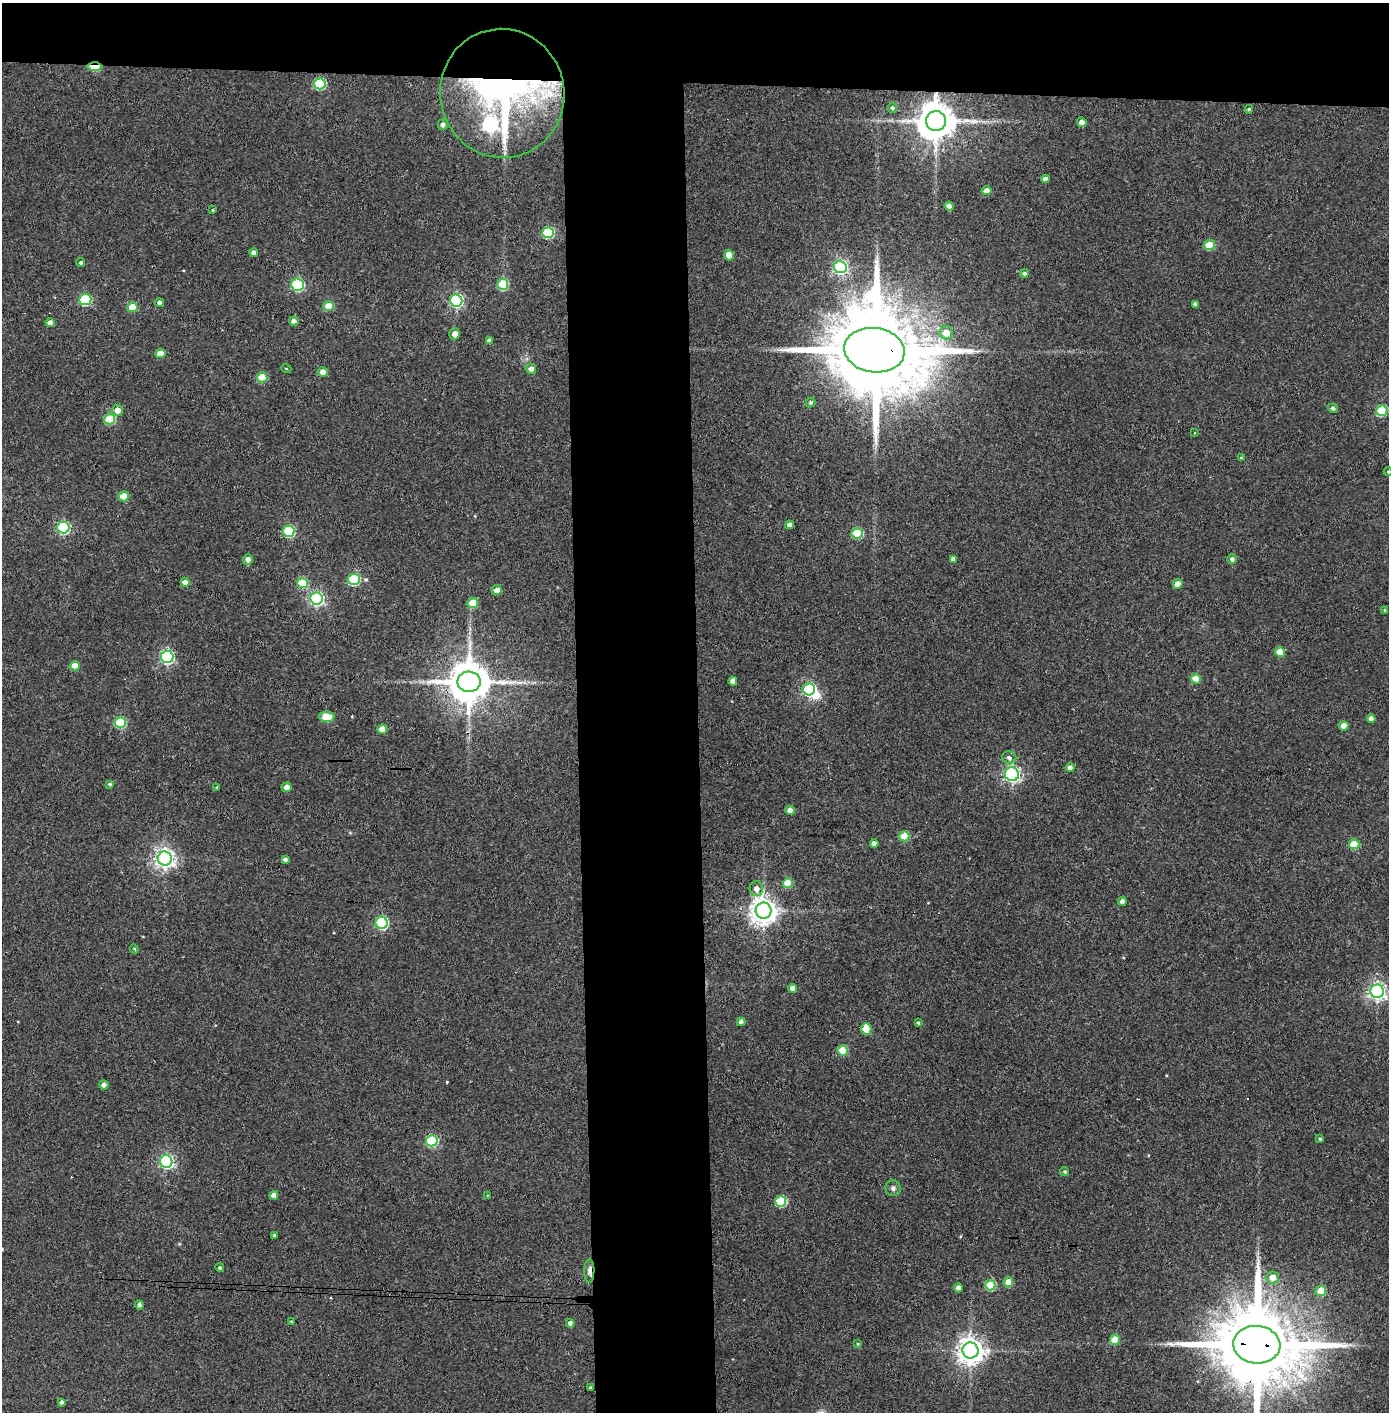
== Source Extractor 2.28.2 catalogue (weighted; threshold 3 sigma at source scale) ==
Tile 2 of 3 x 3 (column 2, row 1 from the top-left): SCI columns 1468-2854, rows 2826-4235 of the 4321 x 4242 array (HDU 1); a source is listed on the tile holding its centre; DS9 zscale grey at full resolution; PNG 1391 x 1414 px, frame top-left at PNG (2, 3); each listed source drawn as its Kron ellipse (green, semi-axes under 4 px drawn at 4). Shown black and unused: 14% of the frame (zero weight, under 3 of 4 exposures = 6% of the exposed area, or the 3 px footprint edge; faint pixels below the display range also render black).
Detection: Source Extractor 2.28.2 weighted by HDU 2 'WHT'; one run over the whole footprint, this tile lists its part. Background 0.0668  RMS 0.0057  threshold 0.0258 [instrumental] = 3 sigma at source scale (4.5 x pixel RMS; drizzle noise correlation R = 1.50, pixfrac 1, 0.05/0.05 arcsec/px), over >= 5 px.
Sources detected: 129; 1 inside a brighter object's white glare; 3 cosmic-ray / hot-pixel residue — neither listed nor drawn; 1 inside a brighter listed object's ellipse — not listed separately; the other 124 listed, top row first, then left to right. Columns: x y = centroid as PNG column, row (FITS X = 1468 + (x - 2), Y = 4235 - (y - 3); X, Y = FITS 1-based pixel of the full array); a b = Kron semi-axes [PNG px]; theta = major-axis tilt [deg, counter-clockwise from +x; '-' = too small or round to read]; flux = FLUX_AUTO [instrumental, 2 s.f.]
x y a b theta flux
95 66 7 3 1 25
320 84 6 5 - 47
502 93 64 62 -79 210
892 108 5 4 - 1
1249 109 4 4 - 0.89
936 121 10 10 - 1600
1082 122 5 4 - 3.6
443 125 5 5 - 1.9
1045 179 4 4 - 2.7
987 191 5 4 - 3.9
949 206 4 4 - 3.8
213 210 3 3 - 0.57
548 233 6 5 - 46
1209 245 5 5 - 20
254 253 4 4 - 2.3
729 255 5 4 - 7
81 263 4 4 - 1
840 267 6 6 - 130
1025 273 4 4 - 1.4
503 284 5 5 - 34
297 285 6 6 - 60
85 299 6 5 - 55
456 301 6 6 - 110
159 302 4 4 - 1.5
1195 304 4 4 - 1.8
329 306 5 5 - 14
132 307 5 5 - 15
294 321 5 4 - 2.7
50 323 5 4 - 4
946 333 7 6 - 8.2
455 334 5 5 - 3.9
489 341 4 4 - 3
874 350 30 22 -7 14000
160 354 5 4 - 8.4
286 368 5 3 - 0.47
531 369 5 5 - 3.1
323 372 5 5 - 4.6
262 377 5 5 - 18
811 402 5 4 - 1
1333 408 5 4 - 1.5
117 410 5 5 - 4.9
1382 411 5 5 - 37
110 419 5 5 - 31
1194 433 4 3 - 0.43
1241 458 3 3 - 0.52
1388 472 4 4 - 0.61
124 496 5 5 - 12
789 525 4 4 - 2.6
63 527 6 6 - 85
289 531 6 5 - 58
857 533 5 5 - 33
248 559 5 5 - 2.7
953 559 4 4 - 2.9
1232 559 5 4 - 1.9
354 579 6 5 - 54
185 582 4 4 - 3.2
302 583 5 5 - 23
1178 584 5 4 - 7.3
497 590 5 5 - 4.2
316 599 6 6 - 130
473 603 5 5 - 17
1385 610 3 3 - 0.73
1280 652 5 5 - 12
167 657 6 6 - 120
75 666 5 4 - 9.8
1196 679 5 5 - 10
733 681 4 4 - 3.4
469 682 11 10 - 2200
809 689 6 6 - 96
327 717 8 5 -3 22
1371 719 4 4 - 3.2
120 722 5 5 - 38
1344 726 5 4 - 5.7
382 729 5 5 - 9.5
1009 758 7 6 - 2
1070 768 4 4 - 2.9
1012 774 7 7 - 140
110 784 4 3 - 1
217 787 3 3 - 0.55
286 787 5 5 - 3.7
790 810 5 4 - 5.4
904 836 5 5 - 18
874 844 4 4 - 3.3
1354 844 5 5 - 19
165 859 7 7 - 310
285 859 4 3 - 1.8
788 883 5 5 - 16
756 889 7 6 - 4
1122 901 4 4 - 3.5
764 911 8 8 - 690
382 923 6 6 - 72
134 949 4 4 - 0.68
793 988 4 4 - 4
1377 991 7 6 - 220
741 1022 4 4 - 2
918 1023 3 3 - 0.74
866 1029 5 5 - 19
843 1050 5 5 - 22
104 1085 5 4 - 2.2
1320 1139 4 3 - 0.85
432 1141 6 5 - 54
166 1162 6 6 - 120
1065 1172 4 4 - 0.96
893 1188 8 7 - 1.9
274 1195 4 4 - 3.4
488 1196 4 4 - 0.73
781 1201 5 5 - 40
274 1235 3 3 - 0.75
220 1268 4 4 - 0.96
589 1271 12 5 90 2.9
1273 1277 6 6 - 5.9
1008 1282 5 5 - 9.3
990 1285 5 5 - 28
958 1288 4 4 - 3.6
1321 1291 5 5 - 17
139 1305 4 4 - 1.9
291 1321 4 3 - 0.6
570 1323 4 4 - 2.4
1115 1340 5 5 - 16
858 1344 4 3 - 0.52
1257 1345 23 19 -6 9900
971 1350 8 8 - 670
591 1388 3 3 - 1.4
62 1402 4 4 - 1.4
Overlapping masked pixels (flux is a lower limit): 7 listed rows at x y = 95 66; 502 93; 936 121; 874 350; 469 682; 589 1271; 1257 1345
Isophote crosses this tile's border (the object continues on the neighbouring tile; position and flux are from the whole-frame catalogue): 2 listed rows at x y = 1388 472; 1257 1345